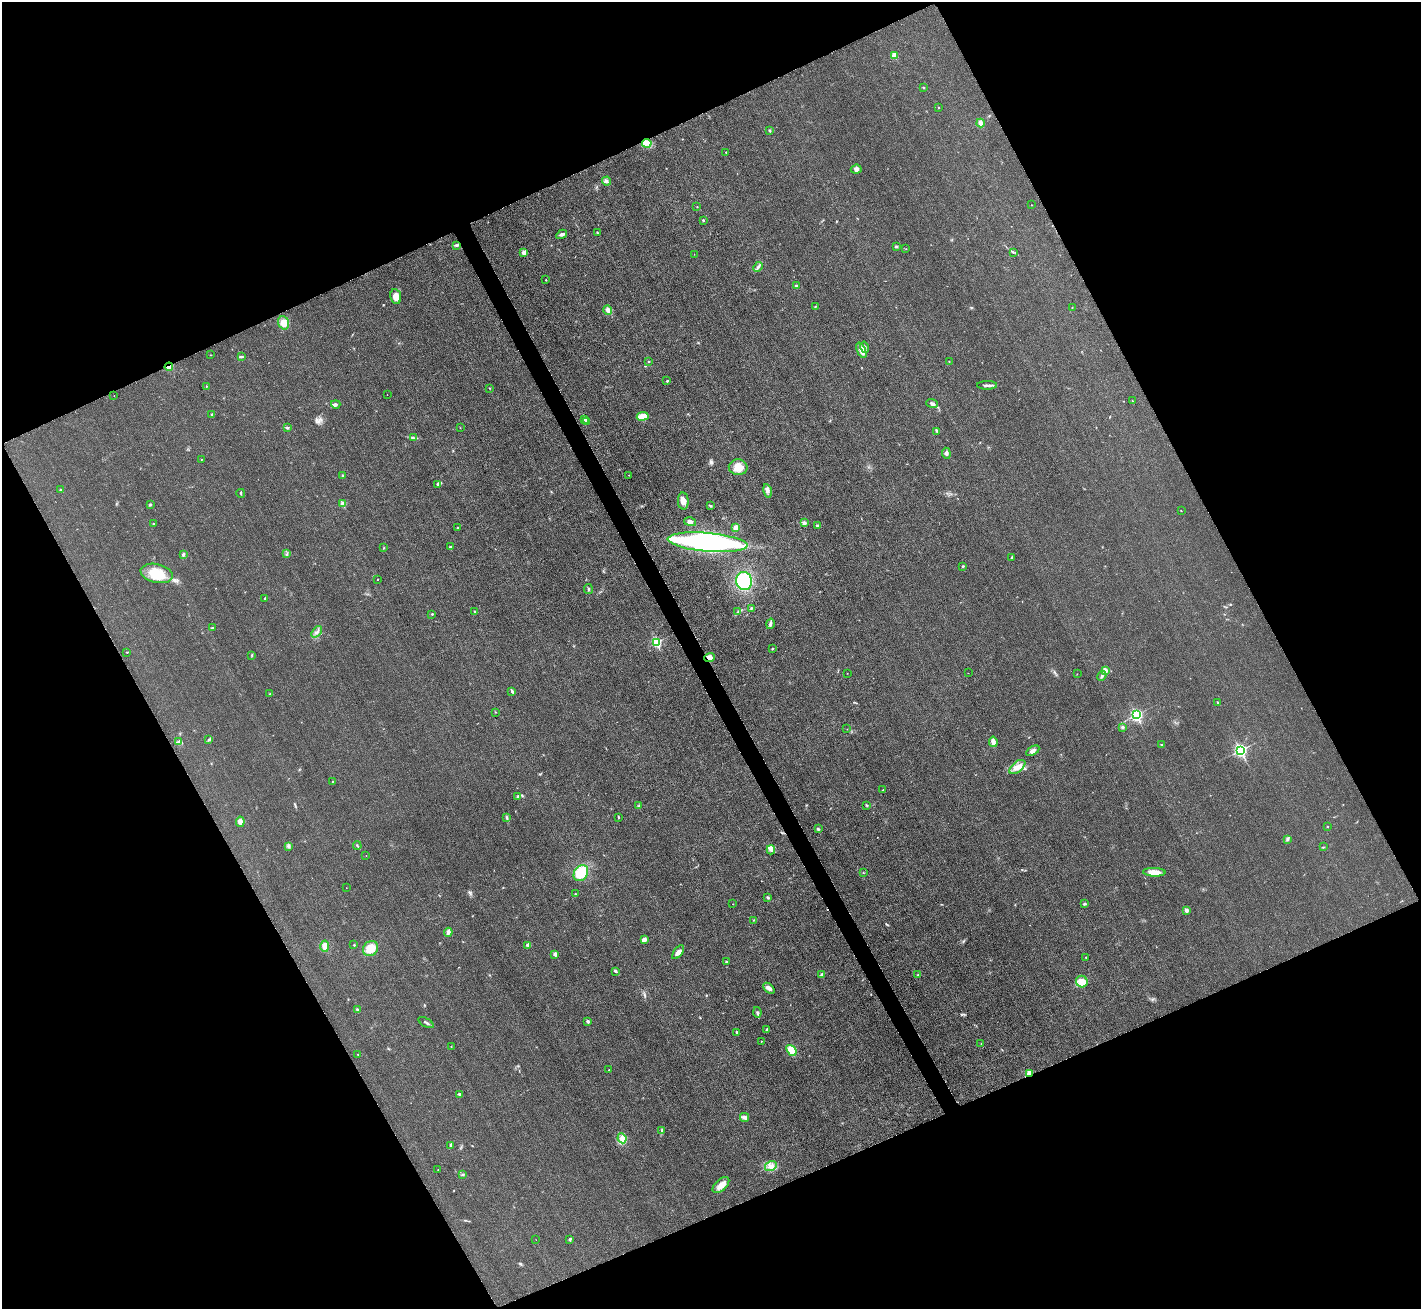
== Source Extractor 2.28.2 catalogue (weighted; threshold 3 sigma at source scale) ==
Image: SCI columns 23-5695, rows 313-5540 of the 5718 x 5712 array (HDU 1 of 3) = the unmasked area's bounding box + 8 px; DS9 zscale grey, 4 x 4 block average (1 PNG px = mean of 4 x 4 image px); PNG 1423 x 1311 px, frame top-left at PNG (2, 2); each listed source drawn as its Kron ellipse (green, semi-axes under 4 px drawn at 4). Shown black and unused: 46% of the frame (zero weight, under 3 of 4 exposures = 2% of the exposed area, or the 3 px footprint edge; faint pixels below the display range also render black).
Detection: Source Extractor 2.28.2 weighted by HDU 2 'WHT'. Background 0.0266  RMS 0.0058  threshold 0.0261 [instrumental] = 3 sigma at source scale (4.5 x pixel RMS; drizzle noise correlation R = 1.50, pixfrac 1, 0.05/0.05 arcsec/px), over >= 5 px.
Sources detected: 186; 1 too faint to see at this stretch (4 x 4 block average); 1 cosmic-ray / hot-pixel residue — neither listed nor drawn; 1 coinciding with a brighter row at this scale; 3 inside a brighter listed object's ellipse — not listed separately; the other 180 listed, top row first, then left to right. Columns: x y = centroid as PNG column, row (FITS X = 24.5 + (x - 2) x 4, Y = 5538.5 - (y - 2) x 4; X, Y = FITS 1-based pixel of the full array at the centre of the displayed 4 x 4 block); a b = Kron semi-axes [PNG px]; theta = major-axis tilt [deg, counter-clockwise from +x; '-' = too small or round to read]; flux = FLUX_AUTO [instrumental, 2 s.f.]
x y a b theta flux
894 55 2 2 - 59
923 87 2 2 - 2.9
939 107 2 2 - 3.1
981 123 4 3 - 15
770 130 2 2 - 9.2
647 143 5 4 - 15
726 152 2 2 - 2.6
856 169 5 4 - 12
607 181 4 3 - 8.1
1032 205 2 2 - 1.1
697 207 2 2 - 2
703 220 2 2 - 2.5
597 232 2 2 - 2
562 234 5 2 - 6.4
457 245 4 2 - 5.3
896 246 3 2 - 4.4
906 249 2 2 - 0.83
524 252 4 3 - 20
1013 253 2 2 - 1
694 254 2 2 - 0.55
758 267 5 3 - 8.3
546 280 2 2 - 3.1
796 285 2 2 - 7.6
396 297 7 5 -81 25
815 307 2 2 - 1.4
1072 308 2 2 - 1.4
608 310 5 4 - 12
283 323 7 5 -66 29
865 347 6 3 -77 9.2
861 350 8 3 -68 25
211 355 2 2 - 1.1
242 357 2 2 - 3.1
649 361 2 2 - 1.5
949 361 2 2 - 0.9
169 367 4 3 - 22
667 381 2 2 - 3
987 385 10 2 0 9.6
206 387 2 2 - 1.1
490 388 2 2 - 1.6
387 395 2 2 - 0.73
114 396 2 2 - 0.86
1132 401 2 2 - 1.3
336 404 4 3 - 6.5
932 404 6 3 -19 11
212 414 2 2 - 9.9
643 416 6 3 7 71
585 419 3 3 - 5.9
587 422 3 3 - 4.2
287 428 3 2 - 5.4
460 428 2 2 - 0.88
937 431 3 2 - 3.5
413 437 2 2 - 1.4
946 453 5 3 - 9.4
201 459 2 2 - 1.4
738 467 9 8 - 42
629 475 2 2 - 1.9
342 476 3 2 - 3.9
437 485 3 2 - 3.5
60 490 2 2 - 2.9
768 491 7 4 -78 12
241 493 4 2 - 2.2
683 501 8 5 -87 22
343 504 2 2 - 73
150 505 3 2 - 3.5
710 506 3 2 - 2.1
1181 511 2 2 - 1.4
690 522 6 4 -15 12
804 523 4 3 - 6.2
153 524 2 2 - 6.7
817 526 2 2 - 14
736 527 3 3 - 13
458 528 2 2 - 2.7
708 542 40 9 -5 750
450 547 2 2 - 5.6
383 548 2 2 - 1.8
287 553 2 2 - 2.4
183 555 4 2 - 7.1
1012 557 3 2 - 5.4
963 566 2 2 - 3.6
157 573 16 9 -13 88
378 580 2 2 - 1.1
744 581 9 8 - 240
588 589 5 2 - 4
265 599 4 2 - 4.2
751 608 3 2 - 3.1
475 612 2 2 - 6.4
738 612 3 2 - 3.8
432 614 2 2 - 2.9
770 624 5 2 - 9.3
212 628 3 2 - 3
317 632 6 2 51 8.2
656 642 2 2 - 310
772 649 2 2 - 1.8
127 652 2 2 - 2.1
252 655 3 2 - 2.5
710 658 5 4 - 16
1105 670 2 2 - 36
847 673 2 2 - 0.88
968 673 2 2 - 0.76
1077 674 2 2 - 0.9
1102 676 5 2 - 7.7
512 691 4 2 - 8.1
270 693 2 2 - 1.5
1218 702 3 2 - 2.7
495 712 2 2 - 1.5
1136 715 3 3 - 450
1122 727 3 3 - 5.2
847 729 2 2 - 0.63
209 739 3 2 - 3.5
178 742 2 2 - 2.1
993 742 5 3 - 22
1161 744 2 2 - 1.6
1241 750 3 3 - 510
1033 751 7 3 33 15
1017 767 9 5 39 25
332 781 2 2 - 1.6
883 790 3 2 - 2.7
518 796 2 2 - 7.2
867 805 3 2 - 3.4
638 806 3 2 - 1.6
618 817 2 2 - 2.5
507 818 4 2 - 4.2
240 822 5 4 - 15
1327 827 2 2 - 1.5
818 829 3 2 - 4.2
1288 839 3 3 - 4.9
289 846 3 2 - 4
357 846 4 2 - 2.8
1323 847 3 2 - 2
771 850 4 2 - 5.1
366 856 2 2 - 0.63
1154 872 11 4 -2 31
581 873 8 6 56 110
863 873 2 2 - 1.3
346 888 2 2 - 0.77
575 894 3 2 - 2.6
768 898 3 2 - 5
733 904 2 2 - 0.86
1084 904 4 2 - 3.4
1186 910 2 2 - 26
754 920 2 2 - 2.1
448 932 4 3 - 11
644 940 4 3 - 16
354 945 2 2 - 6.9
527 945 3 2 - 2.8
325 946 6 4 -87 23
370 949 8 7 - 48
678 952 8 4 54 17
555 954 2 2 - 27
1086 957 2 2 - 2
727 962 4 2 - 3.3
616 971 4 2 - 4.2
821 974 3 2 - 5.9
918 975 3 2 - 2.4
1082 982 6 5 - 45
769 988 6 3 -44 16
358 1010 3 2 - 2.3
757 1012 5 2 - 3.5
588 1022 2 2 - 16
426 1023 8 2 -29 5.6
766 1030 3 2 - 3.9
736 1032 3 2 - 2.8
761 1041 2 2 - 1.1
981 1043 2 2 - 1.3
451 1047 2 2 - 0.9
791 1050 6 4 -50 45
358 1054 2 2 - 0.9
609 1070 2 2 - 1.1
1030 1074 2 2 - 110
459 1094 4 2 - 4.2
745 1117 4 3 - 7.5
662 1130 4 2 - 4
622 1138 5 4 - 15
451 1145 4 2 - 9.1
771 1166 6 5 - 16
438 1170 3 2 - 1.9
463 1174 3 2 - 3
721 1185 10 5 43 27
570 1239 4 3 - 5.3
536 1240 2 2 - 0.91
Overlapping masked pixels (flux is a lower limit): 3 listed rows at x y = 169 367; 710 658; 1030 1074
Diffuse or blended objects may show on this block-average render without a row.